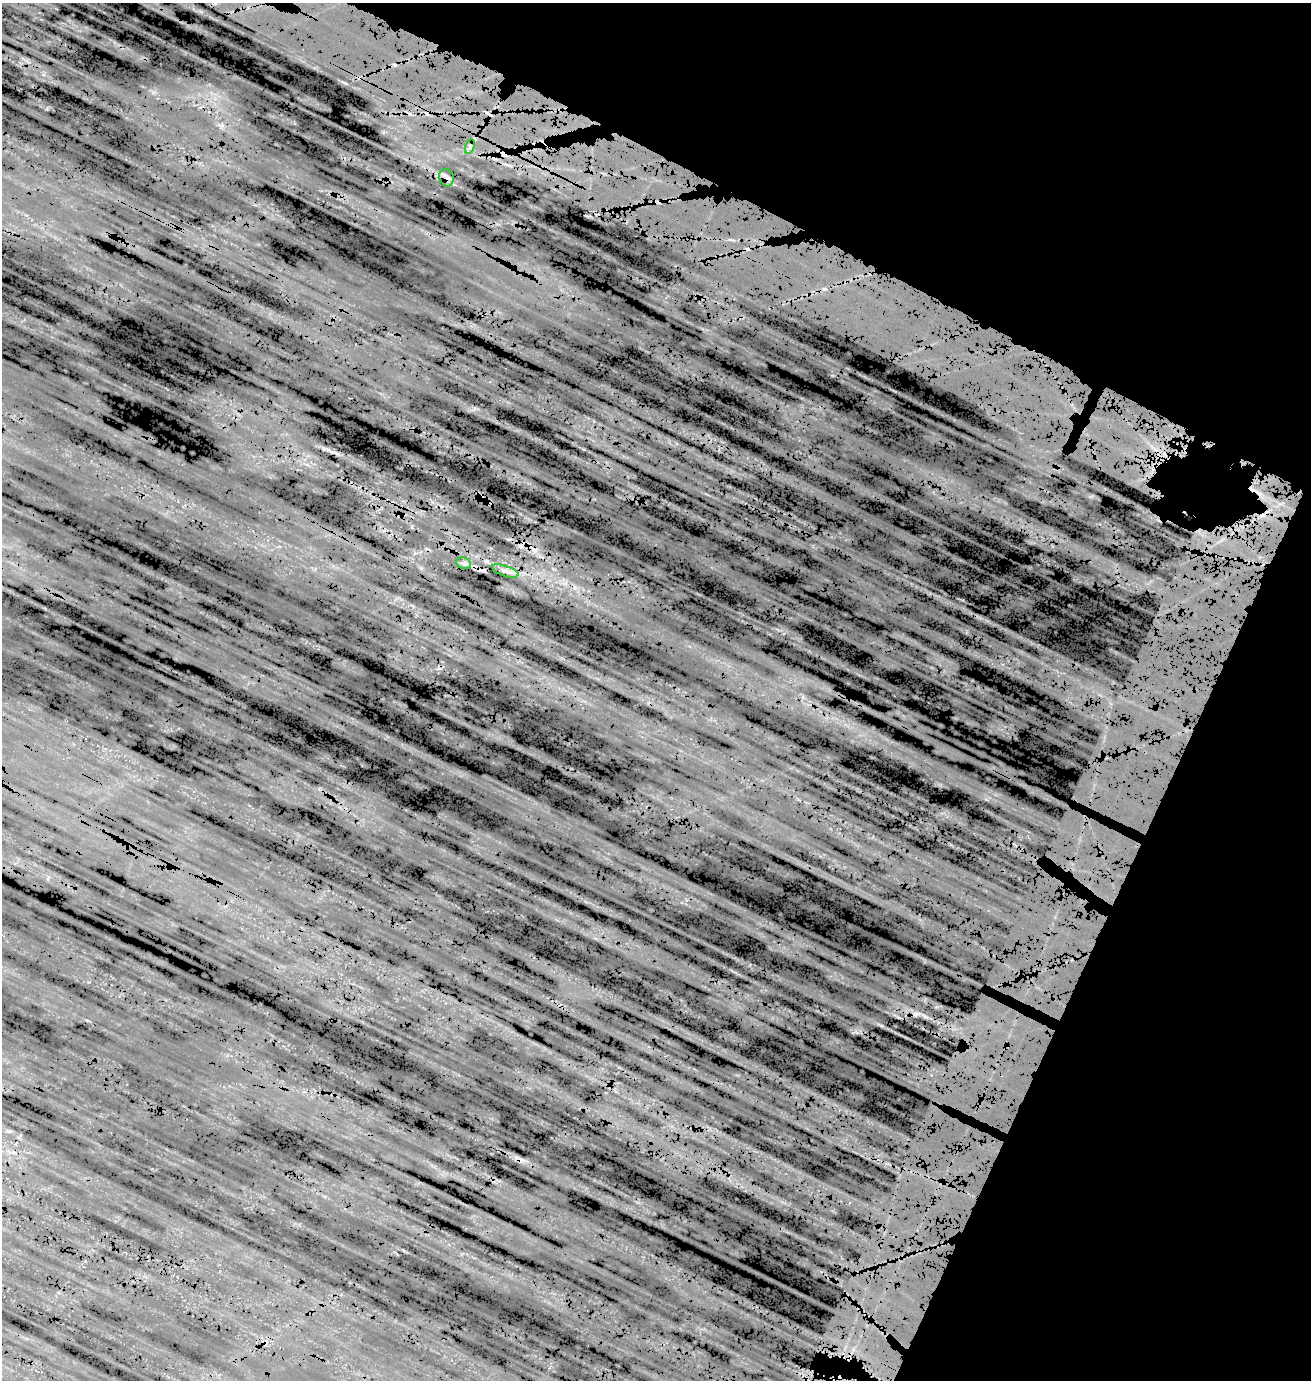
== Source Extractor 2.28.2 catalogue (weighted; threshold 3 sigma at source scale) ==
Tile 8 of 4 x 4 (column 4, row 2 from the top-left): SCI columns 4421-5729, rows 3003-4380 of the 5976 x 5957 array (HDU 1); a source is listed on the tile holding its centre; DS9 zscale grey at full resolution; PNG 1313 x 1382 px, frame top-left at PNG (2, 3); each listed source drawn as its Kron ellipse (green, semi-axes under 4 px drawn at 4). Shown black and unused: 28% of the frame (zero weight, under 3 of 5 exposures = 18% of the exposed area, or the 3 px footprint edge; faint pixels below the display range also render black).
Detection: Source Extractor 2.28.2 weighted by HDU 2 'WHT'; one run over the whole footprint, this tile lists its part. Background 0.104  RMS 0.082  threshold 0.37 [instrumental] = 3 sigma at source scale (4.5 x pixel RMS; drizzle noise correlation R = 1.50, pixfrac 1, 0.05/0.05 arcsec/px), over >= 5 px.
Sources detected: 8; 4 cosmic-ray / hot-pixel residue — neither listed nor drawn; the other 4 listed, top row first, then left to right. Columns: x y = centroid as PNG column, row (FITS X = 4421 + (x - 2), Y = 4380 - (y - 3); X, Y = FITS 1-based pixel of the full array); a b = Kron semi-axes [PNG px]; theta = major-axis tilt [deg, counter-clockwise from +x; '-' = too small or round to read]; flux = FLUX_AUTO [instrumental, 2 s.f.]
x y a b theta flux
470 147 7 4 71 18
446 178 9 7 -78 36
464 563 7 5 -19 24
505 571 14 5 -19 36
Overlapping masked pixels (flux is a lower limit): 1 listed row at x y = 446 178